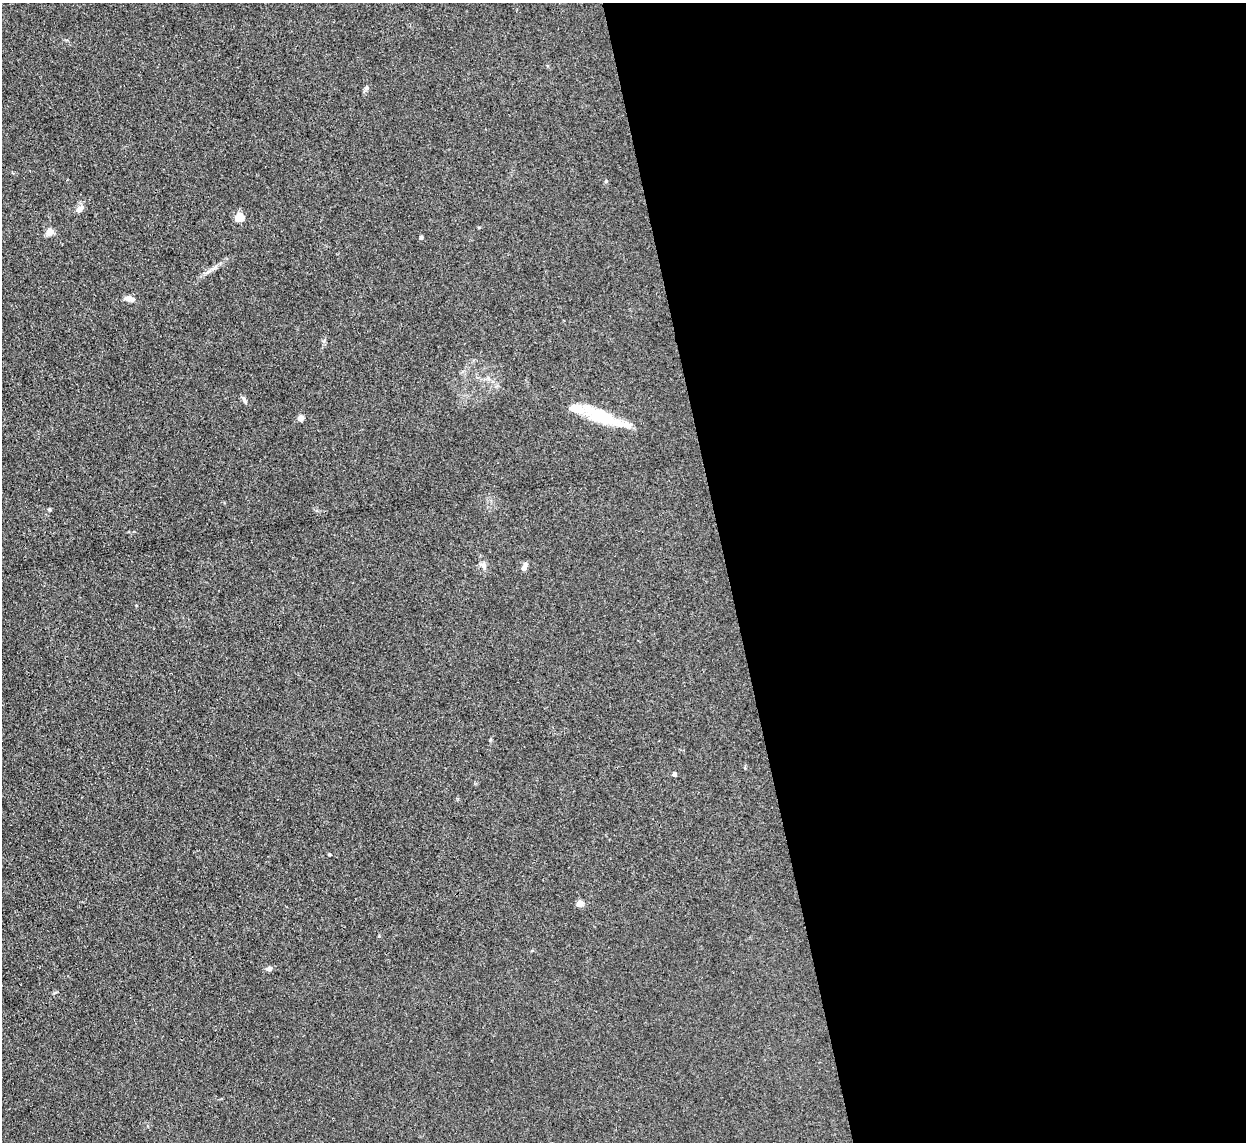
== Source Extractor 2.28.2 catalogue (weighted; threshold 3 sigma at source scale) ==
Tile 8 of 4 x 4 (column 4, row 2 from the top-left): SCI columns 3733-4976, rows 2538-3677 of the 4977 x 4957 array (HDU 1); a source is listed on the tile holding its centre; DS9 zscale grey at full resolution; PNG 1248 x 1144 px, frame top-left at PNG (2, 3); no overlay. Shown black and unused: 42% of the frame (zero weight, under 3 of 4 exposures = <1% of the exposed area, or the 3 px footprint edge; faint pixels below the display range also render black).
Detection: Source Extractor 2.28.2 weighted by HDU 2 'WHT'; one run over the whole footprint, this tile lists its part. Background 0.0975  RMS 0.0072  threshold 0.0325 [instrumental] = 3 sigma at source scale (4.5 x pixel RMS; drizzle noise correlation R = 1.50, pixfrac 1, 0.05/0.05 arcsec/px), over >= 5 px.
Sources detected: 17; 1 inside a brighter listed object's ellipse — not listed separately; the other 16 listed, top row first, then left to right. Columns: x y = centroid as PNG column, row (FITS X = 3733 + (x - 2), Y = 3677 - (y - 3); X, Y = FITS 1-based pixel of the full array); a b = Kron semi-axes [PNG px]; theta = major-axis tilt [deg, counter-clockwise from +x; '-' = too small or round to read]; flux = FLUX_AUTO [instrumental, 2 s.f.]
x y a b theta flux
367 88 6 5 - 1.4
79 209 11 7 38 3.2
239 217 5 5 - 20
479 227 5 3 - 0.62
50 232 9 8 - 4.3
421 237 5 4 - 1.2
129 298 13 6 -10 4
244 399 6 6 - 1.5
601 416 43 13 -25 37
300 418 7 6 - 3
49 509 5 3 - 0.83
484 566 11 6 -59 2.7
524 568 8 5 67 4.1
674 774 4 4 - 2.4
580 903 5 4 - 9.4
269 968 7 6 - 1.7
Unlisted compact peaks at least as high as the median listed source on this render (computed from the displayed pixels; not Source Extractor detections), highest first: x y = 606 181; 379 936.